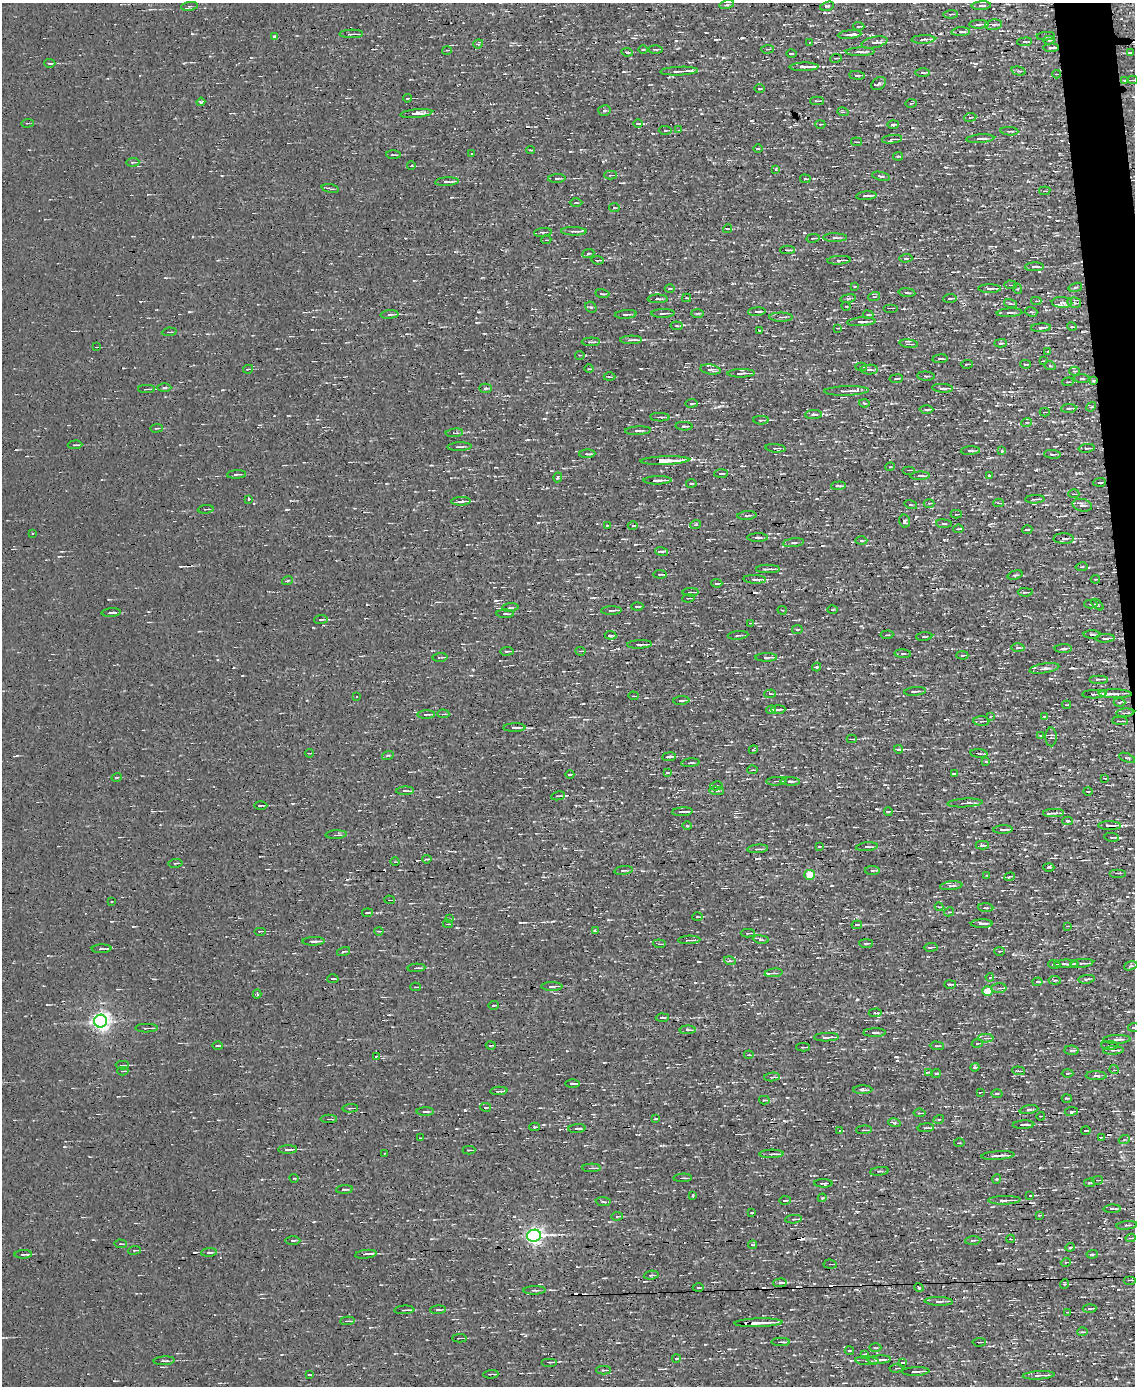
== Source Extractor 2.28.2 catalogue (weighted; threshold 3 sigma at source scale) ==
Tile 6 of 4 x 3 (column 2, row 2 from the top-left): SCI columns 1135-2267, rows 1518-2901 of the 4534 x 4526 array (HDU 1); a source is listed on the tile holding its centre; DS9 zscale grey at full resolution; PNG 1137 x 1388 px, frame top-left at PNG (2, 3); each listed source drawn as its Kron ellipse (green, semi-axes under 4 px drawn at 4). Shown black and unused: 2% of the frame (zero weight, under 3 of 4 exposures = <1% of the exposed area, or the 3 px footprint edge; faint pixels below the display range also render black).
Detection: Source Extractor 2.28.2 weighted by HDU 2 'WHT'; one run over the whole footprint, this tile lists its part. Background 0.0026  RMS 0.011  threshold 0.0484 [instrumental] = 3 sigma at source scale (4.5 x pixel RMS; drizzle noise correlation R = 1.50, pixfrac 1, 0.05/0.05 arcsec/px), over >= 5 px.
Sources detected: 604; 31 cosmic-ray / hot-pixel residue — neither listed nor drawn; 11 inside a brighter listed object's ellipse — not listed separately; of the other 562, all 500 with FLUX_AUTO >= 0.93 (the completeness limit of this list) listed and drawn (62 fainter detections not listed), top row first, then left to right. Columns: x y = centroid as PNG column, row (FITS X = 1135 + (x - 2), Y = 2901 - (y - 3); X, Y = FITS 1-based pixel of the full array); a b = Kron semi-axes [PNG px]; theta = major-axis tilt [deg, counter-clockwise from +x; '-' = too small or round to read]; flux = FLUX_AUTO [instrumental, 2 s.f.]
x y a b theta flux
727 5 7 3 13 1.3
189 6 8 4 9 2
827 6 7 3 15 1.6
981 6 10 3 4 2.5
951 14 7 3 3 1.4
979 24 10 3 2 5.3
994 25 8 5 9 2.4
859 26 5 2 - 1.8
961 32 9 4 3 3.5
351 34 11 3 1 3.3
850 35 12 4 5 6.5
1046 36 9 2 4 1.7
275 37 4 3 - 3.2
923 39 12 3 2 2.6
1049 40 5 3 - 1.7
810 42 3 2 - 0.94
874 42 13 5 12 4.9
1025 42 7 3 4 1.8
478 44 5 4 - 1.3
1051 48 7 3 2 6.7
643 49 5 3 - 1
767 49 7 2 3 1.2
447 50 5 3 - 1
655 50 7 3 -2 1.5
627 52 6 3 -8 2.1
860 52 14 3 1 4.1
1130 53 3 3 - 1.2
791 54 5 2 - 1.1
836 58 6 2 10 1.2
50 63 5 3 - 1.5
804 67 14 3 1 14
679 71 19 3 3 9.5
1019 71 7 4 -14 1.9
923 72 7 3 -1 2.3
1057 74 4 2 - 0.94
857 75 8 3 -4 2.6
1125 80 4 3 - 1.2
1133 80 5 4 - 1.2
879 84 8 5 33 2.4
759 89 5 3 - 1.1
407 98 4 3 - 1.1
817 101 7 2 1 1.8
201 102 4 3 - 5
911 103 5 3 - 1.2
604 110 6 5 - 2.1
843 112 5 3 - 1.3
416 113 16 3 6 6.4
970 117 6 3 8 1.3
27 123 6 2 3 1
638 124 4 3 - 1.6
820 124 5 2 - 0.98
893 124 6 2 1 1.6
665 130 6 4 -3 1.8
679 130 3 3 - 0.97
1009 131 9 3 -4 2.7
892 139 10 4 7 4.5
980 139 14 3 4 4.8
856 142 5 2 - 1.2
758 148 5 3 - 1.1
530 150 4 2 - 1.2
471 153 3 2 - 1.1
393 155 7 2 -1 1.6
898 156 5 2 - 1
133 162 7 3 4 1.2
411 166 4 2 - 1.3
776 169 4 4 - 1.2
611 175 6 3 1 2.1
881 176 9 3 -12 1.9
557 178 8 4 4 2.4
805 179 5 2 - 0.96
447 182 12 3 3 3.1
330 188 9 3 -10 1.8
1045 191 6 3 8 1.5
866 196 10 2 4 3.1
576 203 6 3 1 1.2
614 208 5 3 - 1.3
728 229 4 3 - 2
574 231 13 3 -1 3
543 232 9 3 7 1.8
813 238 6 3 11 1.2
835 238 12 4 -1 3.4
546 240 5 2 - 0.99
788 250 7 2 2 2.3
588 254 6 3 22 1.4
906 258 6 4 2 2.2
597 260 6 2 -6 1.9
839 260 12 4 4 3.5
1034 267 9 3 2 3.9
1010 285 6 2 -4 1.2
855 286 4 2 - 0.93
1075 287 7 4 17 1.9
670 289 5 3 - 1.3
990 289 11 4 0 3.7
1018 289 5 3 - 1.1
907 293 8 3 -6 1.7
603 294 7 2 -8 1.2
874 297 6 3 18 1.3
687 298 4 3 - 1.8
848 298 8 4 9 1.7
950 298 7 3 4 1.4
658 299 10 4 1 3.1
1036 301 5 4 - 1.5
1062 302 10 5 -3 3.7
1074 303 7 5 -13 2.5
1011 304 7 3 -19 1.7
846 306 4 3 - 1
591 307 6 5 - 1.5
891 308 7 2 0 1.1
757 312 9 3 4 3.2
1031 312 6 4 -18 1.9
663 313 11 3 1 2.5
697 313 6 3 0 1.4
1009 313 13 4 3 3.6
390 314 9 3 5 1.9
626 314 11 2 4 2.1
868 315 5 2 - 0.97
781 317 12 4 -1 3
861 322 14 4 3 3.8
677 326 6 4 -6 1.5
1072 327 5 3 - 1
838 328 4 3 - 1.1
1041 328 10 4 4 3.4
759 330 3 3 - 4.3
169 332 7 3 6 1.7
631 340 11 2 1 7.2
591 342 9 3 2 3.2
1000 343 6 4 3 1.9
909 344 9 2 -6 1.5
96 347 4 2 - 0.93
1048 352 3 3 - 1.9
580 355 4 3 - 0.94
940 359 7 3 6 1.7
1044 361 3 2 - 0.98
967 364 6 2 4 1.5
1026 364 5 2 - 1.5
1050 366 6 3 -18 1.3
861 367 6 2 -2 1.7
248 369 5 3 - 1.1
589 369 4 3 - 0.94
710 370 10 5 -9 3.9
869 370 9 5 1 3
1074 371 5 4 - 1.8
741 373 13 3 2 3.5
926 376 9 4 -4 2.3
609 377 6 3 0 1.1
896 379 7 2 8 1.3
1082 379 8 3 -4 1.8
1093 380 4 4 - 1.7
1068 382 5 2 - 2
164 388 7 3 1 1.6
485 388 6 4 2 1.8
943 388 10 3 -4 3.4
146 389 8 2 1 3.1
846 391 22 4 2 8.6
692 403 6 3 7 2
864 403 5 3 - 1.1
1091 407 5 4 - 1.4
1069 408 8 3 4 1.8
926 410 7 3 1 2.6
1045 412 5 2 - 1.5
813 414 8 4 3 3.6
660 417 10 3 -2 3.3
761 420 8 3 0 2.2
1027 422 5 3 - 1.1
684 426 8 3 -4 2.2
156 428 6 2 5 1.1
638 431 13 3 2 3
454 433 9 3 5 2.4
75 445 7 2 3 2.1
459 447 12 3 2 2.1
775 448 10 4 -5 2.4
1087 448 8 2 6 1.5
970 451 9 3 3 2.1
1002 451 4 4 - 1.2
587 454 8 3 2 2.3
1052 454 8 3 -5 2.4
665 461 24 3 2 41
890 467 5 3 - 0.94
909 470 6 2 0 1.1
721 473 7 2 3 1.3
236 474 9 3 4 2
920 476 10 3 2 3
989 476 3 3 - 3.3
558 477 5 4 - 1.2
658 480 14 3 1 6.7
1100 482 6 2 4 1.2
691 483 5 3 - 1.1
838 486 7 3 3 2.5
1074 494 6 2 -3 1.5
248 499 3 3 - 5.7
1035 499 9 2 3 2.3
461 501 10 3 2 4.8
929 503 5 3 - 1.3
998 503 5 3 - 1.9
911 505 6 4 -17 1.6
1082 505 10 6 -14 3.8
206 509 8 2 6 1.3
956 514 5 4 - 1.6
747 515 9 3 3 2
905 521 6 5 - 2.4
696 524 5 3 - 1.5
944 524 8 3 -5 1.4
607 525 3 2 - 0.97
633 525 5 3 - 1.3
958 529 5 2 - 2
1027 530 5 2 - 1.3
32 533 3 3 - 7.9
758 538 10 3 1 2.1
1064 539 10 5 -1 4.1
861 541 6 3 1 1.3
793 543 10 4 6 3
662 551 6 3 -18 1.5
1082 567 6 3 10 1.1
768 569 12 3 1 4.7
660 574 7 3 -4 1.6
1015 575 7 3 17 1.6
754 579 11 4 -3 3.1
1095 579 5 2 - 0.94
287 581 5 2 - 1
717 583 5 3 - 2.1
690 592 8 2 2 1.5
1025 592 7 3 -2 2.2
688 598 6 2 8 1.3
1091 604 6 3 1 1.3
1097 605 7 4 -43 1.7
637 606 6 2 3 1.6
510 608 8 3 5 1.4
611 610 10 3 2 2.1
782 610 4 3 - 1
832 610 5 2 - 1.1
111 613 9 3 4 2.8
505 614 9 3 -2 1.8
321 619 7 3 5 1.2
750 623 4 3 - 0.99
797 629 5 3 - 1.1
1092 634 8 3 -1 2.6
611 635 6 3 -7 2
738 635 10 2 7 1.4
887 635 6 3 6 1.4
924 637 8 3 4 1.6
1105 638 9 3 3 3.4
639 644 12 3 3 4.6
1018 647 7 4 0 2.4
1063 649 8 3 1 2.1
507 651 7 3 3 1.5
580 651 5 3 - 1.3
903 654 8 3 -4 1.8
962 655 6 3 -2 1.7
440 657 7 2 3 1.3
766 657 11 4 1 4.3
817 667 4 3 - 1.8
1044 668 15 4 9 5.1
1098 679 9 3 0 3.4
915 691 11 2 4 2.1
770 694 6 3 2 2
1094 694 12 3 2 8.9
1115 694 17 2 -1 3.9
633 696 5 2 - 0.94
356 697 3 2 - 1.1
681 700 8 2 4 2
1119 702 6 3 -1 1.5
1067 705 4 2 - 0.97
778 709 7 3 2 2.7
771 710 5 3 - 3.1
1125 713 9 3 6 2.1
426 714 9 3 2 1.6
443 714 6 2 -3 1.2
991 716 4 2 - 0.95
1044 716 4 3 - 2.3
981 721 8 5 -3 2.4
1120 721 8 2 -3 1.6
514 728 11 3 1 4.2
1041 735 3 2 - 1
1051 737 9 5 -89 2.8
852 739 5 2 - 1.5
899 749 4 3 - 1.8
753 750 4 3 - 1.6
309 753 4 2 - 0.98
979 753 9 3 -6 2.3
388 755 6 3 18 1.4
669 757 7 3 7 2.7
1127 758 8 3 -21 1.3
986 762 4 3 - 1.4
690 763 9 3 5 2
752 770 5 2 - 1
667 772 3 2 - 0.94
570 774 4 3 - 1
954 774 4 2 - 1.1
117 777 5 3 - 1.1
1105 778 4 2 - 1
776 781 10 3 3 2.4
790 781 9 4 -3 2.6
716 786 6 4 11 1.8
405 791 9 3 2 2.5
717 791 7 4 -3 2.3
1088 791 5 2 - 1.3
558 796 7 3 11 2
965 803 17 4 3 5.6
261 805 6 2 1 1.3
888 811 4 2 - 1.4
682 812 10 2 3 4.4
1053 813 10 4 1 2.7
1067 821 5 3 - 2.2
687 826 5 3 - 1.1
1110 826 11 3 -1 7.8
1003 830 9 3 2 3.9
336 835 10 3 3 2.5
1111 837 7 4 -8 2.3
982 845 7 3 0 2.7
819 846 4 2 - 1.2
867 847 11 4 6 2.8
758 849 10 3 4 2.3
427 859 5 3 - 1.6
395 862 4 3 - 1
175 863 7 2 7 1.3
1049 867 5 3 - 1.9
624 870 9 3 8 1.8
872 870 7 3 0 1.8
1118 873 8 2 0 1.3
810 875 5 5 - 36
987 876 4 3 - 1.2
1010 877 5 2 - 1.3
951 886 11 4 6 3
390 900 5 2 - 0.94
111 901 3 3 - 2.3
939 907 4 4 - 1.1
986 908 7 3 -3 1.6
949 912 5 4 - 1.3
367 913 5 2 - 1.5
697 917 5 3 - 1.1
449 919 4 2 - 1.2
448 924 5 2 - 1.1
982 924 11 3 1 3.9
857 925 5 3 - 1.9
1067 926 4 3 - 1.2
260 931 6 2 0 1.4
379 931 4 3 - 1
595 931 4 3 - 15
748 933 7 3 1 2.1
761 939 8 4 -8 1.8
689 940 11 3 2 3.3
314 941 11 3 1 3.5
866 943 7 3 0 1.8
659 944 6 4 -6 1.6
931 947 7 3 3 1.9
102 949 10 3 1 3.3
999 951 5 3 - 0.93
343 952 6 3 19 1.4
730 961 6 4 -17 1.5
1082 963 11 3 7 2.5
1054 964 6 2 -4 2.9
1066 964 12 3 1 5
1131 966 7 4 18 1.7
416 968 9 3 3 3.5
774 973 9 3 5 1.8
990 977 4 3 - 1.4
333 979 6 3 2 1.5
1087 979 8 3 8 2
1055 980 6 3 -6 1.6
1037 982 5 3 - 2.8
950 984 6 3 1 1.7
552 986 11 3 0 2.6
416 987 5 2 - 1.5
999 988 7 5 1 2.8
987 991 5 5 - 28
257 994 4 3 - 2
494 1005 5 2 - 1.5
875 1013 6 3 3 2.3
662 1018 6 2 3 2.3
100 1021 6 6 - 550
1134 1027 5 2 - 1.5
147 1028 11 3 0 2.5
688 1030 8 4 4 2.7
875 1033 11 3 1 2.5
826 1037 12 3 2 4.5
986 1038 8 4 -2 1.9
1117 1039 14 4 1 5.3
977 1043 5 3 - 1
491 1045 5 2 - 1.1
1110 1045 9 3 -1 1.9
218 1046 5 2 - 1.5
937 1046 7 2 -3 1.2
803 1047 7 2 0 2
1072 1050 7 4 -4 2.4
1113 1050 10 2 3 2.9
749 1055 4 2 - 1
376 1056 3 2 - 1.1
122 1065 6 2 -1 2.3
975 1067 4 3 - 2.4
1114 1070 5 3 - 1.1
123 1071 5 3 - 1.4
1018 1071 6 3 -6 1.5
928 1072 3 3 - 1.9
936 1073 5 3 - 1.7
1067 1073 6 3 0 1.2
1096 1076 10 4 -2 3.1
772 1077 8 4 5 2.9
573 1084 7 2 1 2.5
863 1090 9 3 2 3.3
499 1091 8 3 4 2.5
980 1092 3 2 - 1.1
997 1093 5 3 - 1.3
1067 1098 5 2 - 1.2
764 1100 5 4 - 1.5
486 1107 5 3 - 0.99
350 1108 8 2 4 1.4
1029 1110 9 4 9 2.8
1071 1111 7 3 8 2.1
425 1112 8 3 1 2.1
920 1113 6 3 -7 1.4
1041 1116 4 2 - 0.94
329 1119 8 2 0 1.4
656 1119 4 2 - 1.1
939 1119 5 3 - 1.1
894 1123 6 4 -17 1.6
1024 1125 11 3 3 3.7
535 1127 5 3 - 1.5
577 1128 9 3 3 2.3
926 1128 8 3 4 2.7
864 1130 8 3 3 2.1
1086 1130 5 2 - 1.5
840 1131 3 3 - 5.3
1101 1137 3 2 - 1.1
420 1138 3 2 - 1
1124 1140 5 3 - 0.99
959 1143 5 3 - 0.95
288 1149 9 3 1 3.7
469 1150 6 2 0 1.4
384 1153 3 2 - 0.94
771 1154 12 3 2 5.6
998 1155 16 3 4 5.9
591 1168 9 3 1 2.6
879 1171 9 3 8 1.6
294 1178 4 2 - 0.94
683 1178 9 3 2 2.4
997 1179 5 3 - 1
1097 1180 5 2 - 0.98
823 1183 9 3 -2 2.4
1090 1183 5 2 - 1.1
345 1189 8 2 2 1.7
693 1195 3 2 - 1.6
1029 1195 3 3 - 5.6
822 1198 4 3 - 1.1
785 1200 6 3 8 1.1
1004 1200 16 3 2 7.4
603 1202 7 3 -6 1.8
1112 1209 8 3 3 2.6
752 1213 4 2 - 1.3
1039 1215 3 2 - 1.4
617 1216 5 3 - 1.3
794 1219 8 4 5 2
1127 1225 10 2 6 1.8
534 1236 7 6 - 440
1131 1238 5 3 - 1.1
1010 1239 4 3 - 0.96
973 1240 7 3 4 1.7
293 1241 7 3 1 1.7
121 1244 6 2 -3 1.2
752 1245 4 2 - 1.4
1070 1247 5 3 - 2.8
134 1250 6 2 7 1.3
209 1252 8 3 3 1.8
23 1254 9 3 1 2.4
366 1254 11 2 7 3.9
1092 1254 5 4 - 1.6
1066 1262 5 3 - 1.4
830 1264 6 4 -6 2.5
651 1275 7 3 8 1.6
1130 1280 6 2 0 1.1
780 1283 7 3 3 6
1064 1284 5 3 - 0.97
919 1287 5 3 - 3.5
698 1288 5 3 - 1.3
534 1290 11 3 2 2.3
939 1301 14 4 -2 3.9
1090 1308 7 4 3 2.2
404 1310 10 3 3 2.6
438 1310 8 4 1 2.2
1068 1312 4 2 - 1.1
348 1321 7 3 3 2.2
758 1323 24 3 2 16
1082 1332 5 3 - 1.1
459 1338 7 2 3 1.6
781 1342 9 2 0 3.9
979 1342 7 2 4 1.4
875 1348 6 3 1 1.4
849 1350 5 2 - 1.4
865 1354 4 2 - 2.3
676 1359 4 3 - 1.3
879 1360 12 3 3 4.8
164 1361 10 3 3 2.5
867 1361 12 3 -4 2.5
550 1362 8 3 0 2.2
903 1362 4 3 - 1.4
896 1368 7 3 6 1.5
604 1370 7 3 -1 1.5
916 1371 14 3 2 4.1
491 1374 7 2 3 1.4
309 1375 4 2 - 1.2
1039 1375 16 4 3 5.3
Overlapping masked pixels (flux is a lower limit): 9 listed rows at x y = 1051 48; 1057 74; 597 260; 1093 380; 665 461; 920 476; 658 480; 1064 539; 1110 826
Isophote crosses this tile's border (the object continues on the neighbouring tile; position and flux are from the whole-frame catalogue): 2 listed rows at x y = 827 6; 1134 1027
Unlisted compact peaks at least as high as the median listed source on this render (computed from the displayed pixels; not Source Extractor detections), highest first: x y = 465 1110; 857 999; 1036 470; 897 1057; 944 540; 747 698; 676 41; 1017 502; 1013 954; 945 167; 751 121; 570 151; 709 540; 222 176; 293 804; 553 921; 804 233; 287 509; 17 755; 184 63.